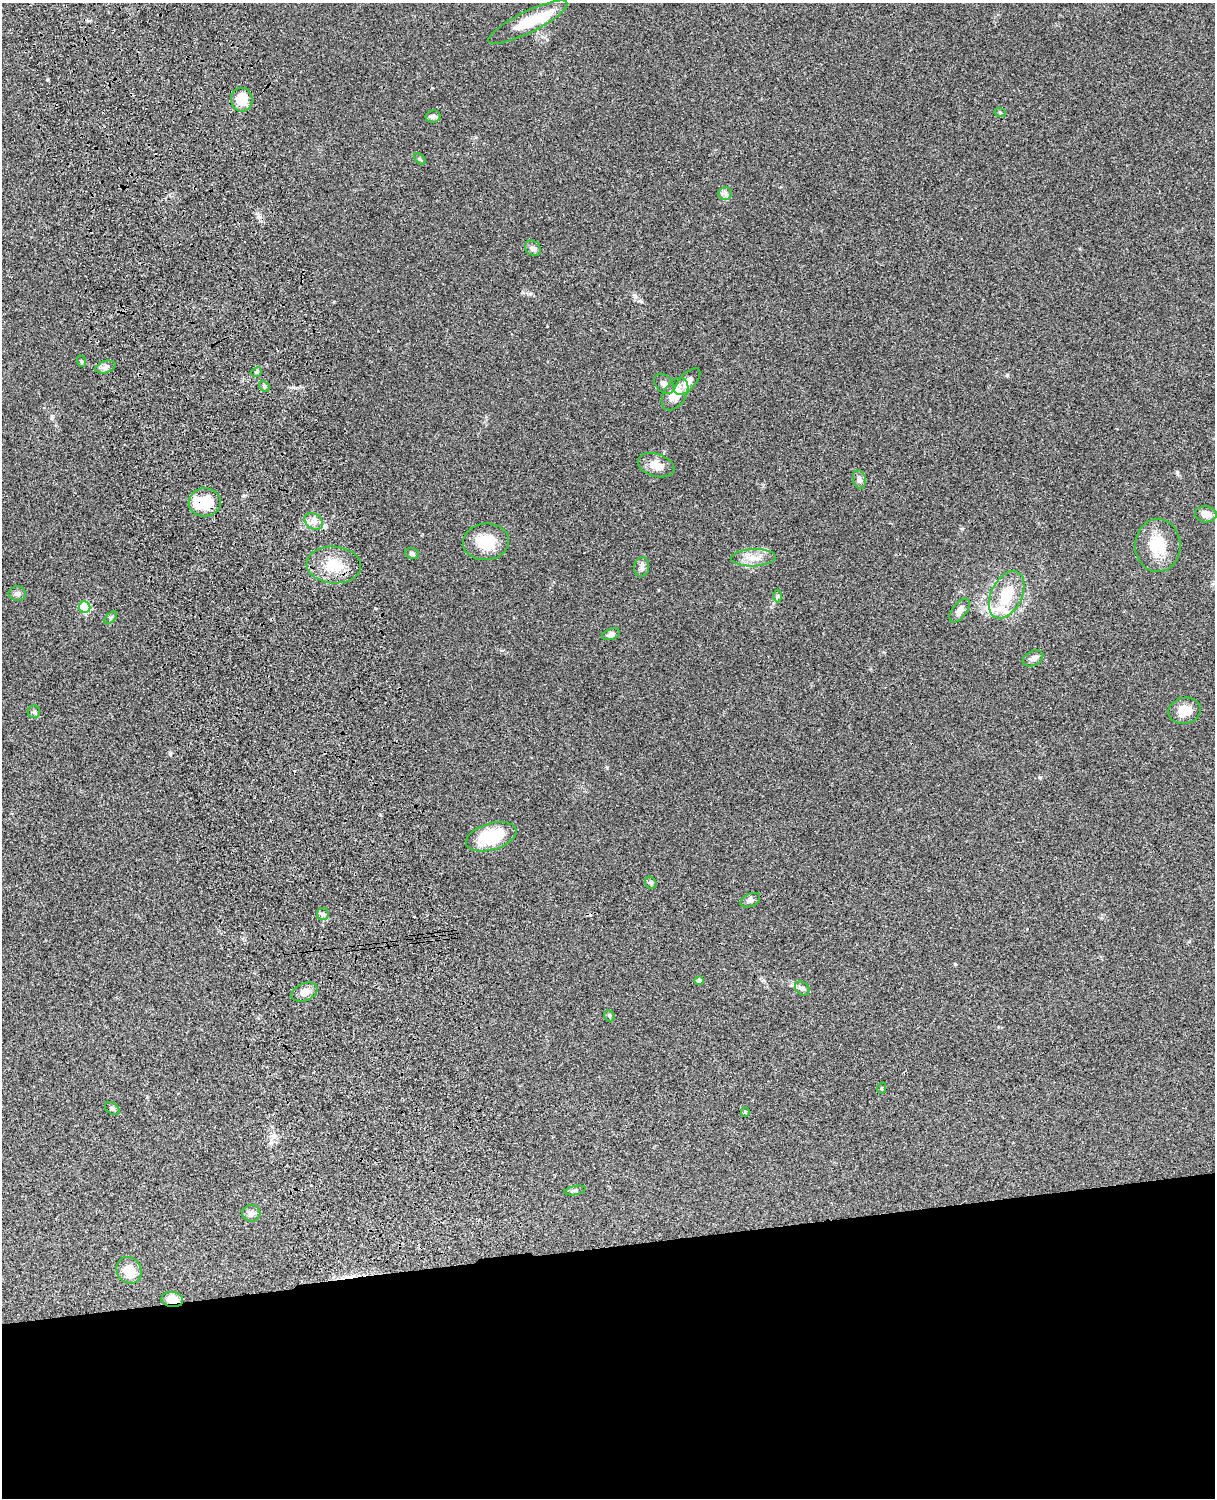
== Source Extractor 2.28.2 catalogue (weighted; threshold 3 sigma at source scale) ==
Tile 11 of 4 x 3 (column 3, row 3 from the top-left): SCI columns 2546-3758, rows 277-1772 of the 5089 x 4927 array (HDU 1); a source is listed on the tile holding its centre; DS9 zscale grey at full resolution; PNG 1217 x 1500 px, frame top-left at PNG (2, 3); each listed source drawn as its Kron ellipse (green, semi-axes under 4 px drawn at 4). Shown black and unused: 17% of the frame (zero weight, under 3 of 4 exposures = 6% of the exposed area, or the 3 px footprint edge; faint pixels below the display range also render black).
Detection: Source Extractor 2.28.2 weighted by HDU 2 'WHT'; one run over the whole footprint, this tile lists its part. Background 0.0961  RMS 0.0063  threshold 0.0281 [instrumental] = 3 sigma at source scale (4.5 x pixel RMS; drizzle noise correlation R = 1.50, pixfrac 1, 0.05/0.05 arcsec/px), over >= 5 px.
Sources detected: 56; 2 inside a brighter object's white glare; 2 cosmic-ray / hot-pixel residue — neither listed nor drawn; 2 inside a brighter listed object's ellipse — not listed separately; the other 50 listed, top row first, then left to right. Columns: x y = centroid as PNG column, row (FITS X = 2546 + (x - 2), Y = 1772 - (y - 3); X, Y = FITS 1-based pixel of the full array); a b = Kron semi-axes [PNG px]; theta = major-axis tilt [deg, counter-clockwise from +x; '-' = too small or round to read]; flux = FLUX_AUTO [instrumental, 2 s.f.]
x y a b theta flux
528 22 43 10 26 19
242 100 12 11 - 13
1000 112 6 4 -19 0.74
433 116 7 6 - 1.9
420 159 7 4 -44 0.91
725 193 7 6 - 1.8
533 248 9 7 -38 2.2
81 361 6 3 -71 0.64
105 367 10 6 16 2.1
256 372 6 4 24 1
687 382 17 8 47 5.1
664 384 11 8 -46 3.2
264 386 6 4 -47 0.96
675 394 18 11 58 10
656 465 19 11 -18 7.3
859 479 9 6 -79 2.3
205 502 16 14 4 17
1206 514 11 8 -6 5
314 522 10 7 -36 3.7
486 542 23 18 6 16
1158 545 26 22 -89 20
412 554 7 5 -23 1.4
753 558 22 8 2 7.2
334 565 27 18 -3 17
642 567 9 7 82 2.4
17 594 8 7 - 2.1
1007 595 25 15 64 21
778 596 6 4 88 1
85 607 6 5 - 37
960 611 14 7 53 4.1
111 618 8 3 45 0.78
611 634 9 5 20 2.2
1033 658 11 7 28 3
1185 711 16 13 12 11
34 712 6 6 - 1.3
491 837 26 13 16 30
651 883 6 5 - 1.3
750 900 10 6 24 2.2
323 914 6 5 - 1.5
699 981 4 4 - 1.7
802 988 8 6 -41 1.5
304 992 13 9 22 4.9
609 1016 6 5 - 0.93
882 1088 6 3 71 0.65
112 1109 8 5 -36 1.3
745 1112 5 4 - 0.61
575 1190 11 4 10 1.3
251 1213 9 8 - 2.6
129 1270 14 12 -58 12
172 1300 11 7 -9 8.8
Overlapping masked pixels (flux is a lower limit): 2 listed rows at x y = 205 502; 172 1300
Unlisted compact peaks at least as high as the median listed source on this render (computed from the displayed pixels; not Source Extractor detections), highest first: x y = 170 754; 1177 474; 1040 777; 955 964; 48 79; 962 529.